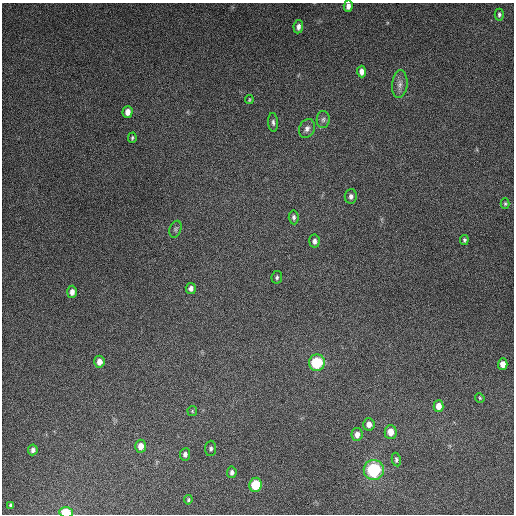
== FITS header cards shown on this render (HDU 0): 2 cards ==
NAXIS1  =                  512
NAXIS2  =                  512

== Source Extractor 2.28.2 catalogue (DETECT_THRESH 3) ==
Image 512 x 512 px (HDU 0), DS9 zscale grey, 1 PNG px = 1 image px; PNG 516 x 516 px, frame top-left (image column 1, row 512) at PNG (2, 3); each listed source drawn as its Kron ellipse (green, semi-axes under 4 px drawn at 4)
Background 4860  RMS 310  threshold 924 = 3 sigma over >= 5 px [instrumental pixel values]
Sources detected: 40; all 40 listed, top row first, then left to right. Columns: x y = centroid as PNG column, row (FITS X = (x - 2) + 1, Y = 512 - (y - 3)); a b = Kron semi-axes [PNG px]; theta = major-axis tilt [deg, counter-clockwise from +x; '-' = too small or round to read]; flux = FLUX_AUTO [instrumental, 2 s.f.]
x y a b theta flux
348 6 6 4 86 9.5e+04
499 15 6 4 90 4.4e+04
298 27 7 5 82 8.4e+04
362 72 6 4 -88 1.2e+05
400 84 14 8 84 1.2e+05
249 100 4 3 - 2.4e+04
128 112 6 5 - 1.6e+05
323 119 8 6 87 6.0e+04
273 122 9 5 -84 5.5e+04
307 129 10 7 65 9.1e+04
132 138 5 4 - 2.9e+04
351 196 7 6 - 7.0e+04
505 204 5 4 - 3.0e+04
294 217 7 5 -84 5.2e+04
175 229 9 5 70 4.8e+04
464 240 5 4 - 3.2e+04
314 241 6 5 - 7.8e+04
277 277 6 5 - 4.0e+04
191 288 5 5 - 9.3e+04
72 292 6 5 - 1.1e+05
99 362 6 5 - 1.5e+05
317 363 8 8 - 1.1e+06
503 364 6 4 89 1.6e+05
480 398 5 4 - 2.3e+04
438 406 6 5 - 1.8e+05
192 411 5 4 - 2.3e+04
369 424 6 5 - 1.3e+05
391 432 7 6 - 2.3e+05
357 434 6 5 - 1.3e+05
141 446 6 5 - 1.8e+05
211 448 8 5 88 5.4e+04
33 450 5 4 - 6.8e+04
185 454 6 5 - 7.2e+04
396 459 7 4 -80 4.1e+04
374 470 10 10 - 1.7e+06
232 472 6 4 83 6.0e+04
256 485 7 6 - 7.1e+05
188 500 5 3 - 2.6e+04
11 505 3 3 - 3.6e+04
66 512 7 5 -3 5.8e+05
At the frame edge (FLAGS 8, measured only in part): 2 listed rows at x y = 348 6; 66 512